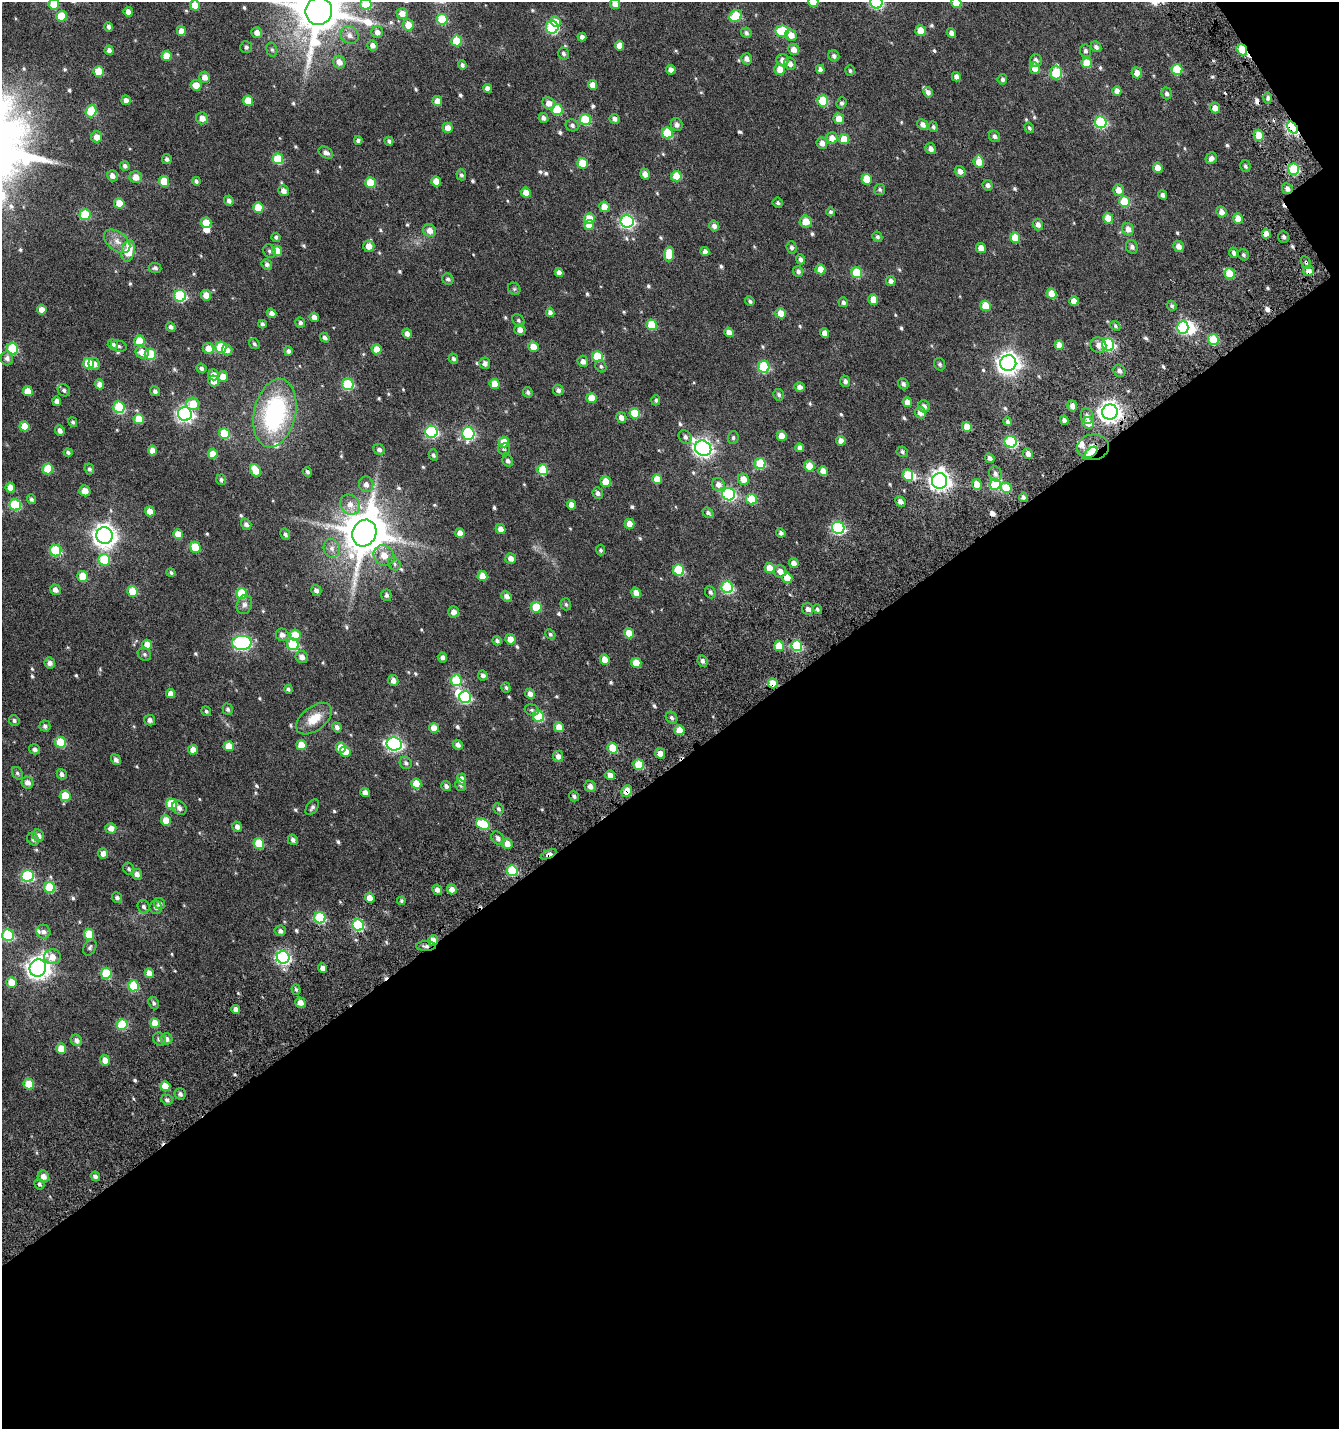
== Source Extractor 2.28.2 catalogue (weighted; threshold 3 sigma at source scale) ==
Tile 4 of 2 x 2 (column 2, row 2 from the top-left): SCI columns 1590-2926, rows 174-1600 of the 3185 x 3217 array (HDU 1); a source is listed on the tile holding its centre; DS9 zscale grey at full resolution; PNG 1341 x 1431 px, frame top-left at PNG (2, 2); each listed source drawn as its Kron ellipse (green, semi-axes under 4 px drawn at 4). Shown black and unused: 47% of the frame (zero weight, under 4 of 7 exposures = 17% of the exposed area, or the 3 px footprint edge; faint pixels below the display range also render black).
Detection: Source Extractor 2.28.2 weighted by HDU 2 'WHT'; one run over the whole footprint, this tile lists its part. Background 0.03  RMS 0.0079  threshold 0.0324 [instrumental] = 3 sigma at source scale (4.09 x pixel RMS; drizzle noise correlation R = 1.36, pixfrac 0.8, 0.0396/0.0396 arcsec/px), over >= 5 px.
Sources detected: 633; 1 too faint to see at this stretch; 5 inside a brighter object's white glare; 7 cosmic-ray / hot-pixel residue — neither listed nor drawn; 3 inside a brighter listed object's ellipse — not listed separately; of the other 617, all 500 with FLUX_AUTO >= 1.17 (the completeness limit of this list) listed and drawn (117 fainter detections not listed), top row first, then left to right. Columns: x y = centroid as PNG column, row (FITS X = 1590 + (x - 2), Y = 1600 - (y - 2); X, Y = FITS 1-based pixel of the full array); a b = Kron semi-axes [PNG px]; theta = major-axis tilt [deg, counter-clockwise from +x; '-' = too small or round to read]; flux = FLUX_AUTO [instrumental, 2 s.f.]
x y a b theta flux
813 2 5 5 - 13
876 2 6 6 - 79
956 3 5 5 - 13
54 4 5 5 - 20
366 4 5 5 - 28
615 4 5 5 - 5
195 5 5 5 - 11
319 11 14 13 - 3200
128 12 5 4 - 4.4
402 13 5 5 - 6.1
61 16 5 5 - 20
736 16 7 5 35 28
442 19 5 5 - 33
555 22 5 5 - 4.8
408 25 5 5 - 9.5
109 27 5 4 - 2
552 27 6 6 - 66
181 31 5 4 - 5.7
782 31 7 5 5 30
920 31 5 5 - 10
377 32 6 6 - 3.2
257 33 5 5 - 4.2
746 33 5 5 - 1.7
951 33 5 4 - 2.9
349 35 9 8 - 3.8
791 35 6 5 - 5.5
582 37 4 4 - 2.8
456 41 5 5 - 24
372 45 5 5 - 3
620 46 5 4 - 6.3
246 47 6 6 - 1.7
1096 47 6 4 -46 2.1
109 50 5 4 - 2.7
272 50 7 5 -73 1.3
794 50 5 5 - 5.6
1242 50 6 5 - 31
1085 51 6 5 - 1.9
563 54 6 5 - 1.8
166 56 5 5 - 9.6
834 56 6 5 - 1.9
747 59 5 5 - 3.5
782 60 6 6 - 3.8
1036 61 6 6 - 3.3
339 62 6 6 - 5
1087 63 5 5 - 17
790 64 6 6 - 3.4
462 65 4 4 - 1.7
1035 68 5 5 - 7.7
780 69 5 5 - 7.1
820 69 4 4 - 2.7
1177 69 5 5 - 28
671 70 5 4 - 3.8
99 71 5 5 - 15
850 71 5 4 - 1.2
1056 73 7 5 -89 33
1137 73 5 5 - 5.2
205 77 5 5 - 4.6
956 77 5 4 - 3.3
1002 79 5 4 - 1.9
196 85 5 5 - 7.1
593 85 5 4 - 5.9
487 88 4 4 - 3.8
1117 91 5 4 - 4.4
928 92 5 4 - 2.5
1166 93 6 5 - 2
1268 98 5 4 - 1.9
126 100 5 4 - 3.4
248 101 5 5 - 12
437 101 5 5 - 6.5
823 101 5 5 - 32
549 103 7 5 -33 5.9
842 103 6 5 - 1.6
1215 108 5 5 - 5.3
557 110 5 5 - 26
91 111 6 5 - 25
202 118 6 5 - 5.4
543 118 5 4 - 2.5
614 119 5 5 - 2.7
839 119 5 5 - 6.4
585 120 5 5 - 33
1101 122 6 6 - 64
677 124 7 5 -60 2.7
923 124 6 5 - 3.2
572 125 6 6 - 2
933 127 5 4 - 1.4
448 128 5 5 - 5.1
1029 128 5 4 - 1.3
1293 128 7 4 -52 110
667 133 5 5 - 35
1259 135 5 5 - 12
994 136 6 5 - 2.1
97 137 5 5 - 5.5
832 138 5 5 - 5.7
844 139 5 5 - 11
358 140 4 4 - 1.8
389 141 4 4 - 1.6
822 143 6 5 - 4.4
931 149 5 5 - 2.8
326 153 8 5 -30 2.6
1211 158 6 5 - 2.7
167 159 5 5 - 2
278 159 5 5 - 30
979 162 6 5 - 8.7
582 163 5 5 - 16
125 166 5 4 - 2
1245 166 6 5 - 1.4
1158 168 5 4 - 6.2
1294 169 5 5 - 47
960 171 6 5 - 3.5
645 174 5 4 - 3.6
461 175 5 5 - 1.7
112 176 6 5 - 3.2
676 176 5 5 - 15
136 177 6 6 - 5.9
867 179 5 5 - 15
164 181 5 5 - 14
196 181 4 4 - 1.7
436 181 5 5 - 9.2
370 183 5 5 - 20
988 185 5 5 - 1.9
880 189 5 5 - 1.4
1287 189 5 5 - 2.6
1118 190 6 5 - 5.7
283 191 5 5 - 3.8
526 193 5 4 - 7.1
1163 195 5 4 - 2.2
229 201 5 4 - 2.5
1124 201 5 5 - 24
119 203 5 5 - 12
778 203 5 5 - 1.5
604 207 5 5 - 8.9
258 208 5 5 - 15
830 212 4 4 - 1.4
1221 212 5 5 - 4
85 215 5 5 - 33
1108 218 5 5 - 10
589 219 5 5 - 12
1238 219 5 5 - 7.8
627 221 6 6 - 120
806 222 6 6 - 7.5
206 223 5 5 - 14
589 225 5 5 - 9.1
1038 225 6 5 - 3.1
714 226 5 5 - 2.9
1128 229 6 5 - 4.1
430 231 6 6 - 5.1
1266 234 5 4 - 5.3
276 237 4 4 - 1.4
877 237 5 4 - 1.4
1284 237 6 5 - 1.7
1015 238 5 5 - 13
117 241 15 9 -38 5.7
369 246 5 5 - 6.7
1178 246 5 5 - 4
792 247 6 5 - 1.8
1132 247 7 6 - 2.1
981 248 5 4 - 6.2
128 251 11 6 78 17
269 251 7 6 - 1.6
277 251 5 5 - 12
705 251 4 4 - 3.4
1234 253 5 4 - 2
669 254 7 5 86 15
1244 255 6 5 - 1.4
800 259 5 4 - 1.8
1306 262 7 4 -62 1.5
267 264 6 5 - 2
155 268 6 5 - 1.5
820 269 5 5 - 9.3
798 271 5 5 - 2.1
1309 271 5 5 - 5.2
559 272 4 4 - 3.3
856 273 5 5 - 29
1229 274 5 5 - 16
448 279 6 5 - 1.6
891 281 5 5 - 2.9
514 289 6 5 - 1.2
1051 294 5 5 - 10
206 295 5 5 - 6.6
180 296 6 6 - 69
873 299 5 5 - 8.4
750 301 5 4 - 1.5
1074 301 5 4 - 6.4
843 302 5 5 - 1.9
985 306 5 5 - 12
1172 306 5 4 - 1.2
42 310 5 4 - 5.7
550 312 5 4 - 2.6
271 313 5 4 - 2.8
781 313 5 5 - 8.5
314 317 5 4 - 3.8
518 320 7 5 -47 1.4
300 323 5 5 - 2
262 324 4 4 - 1.9
652 325 5 5 - 25
1115 326 5 4 - 1.2
171 327 5 4 - 2
1183 327 6 5 - 61
520 330 5 5 - 4.4
729 332 5 4 - 4.4
825 333 5 4 - 4.7
407 334 5 4 - 3.5
325 338 5 4 - 2
1213 339 5 5 - 26
139 341 5 5 - 17
113 344 5 5 - 2.3
254 344 6 5 - 1.3
1108 344 6 6 - 83
1059 345 5 4 - 5.9
1098 345 8 7 - 3.6
119 346 8 5 -12 1.5
221 347 5 5 - 37
533 347 5 5 - 7.8
208 348 5 5 - 6.8
13 349 6 5 - 40
377 349 5 5 - 8.1
227 350 5 5 - 3.6
288 351 5 4 - 1.8
142 352 7 6 - 6.5
150 354 5 5 - 30
597 356 5 5 - 25
7 358 7 6 - 2.5
453 359 5 4 - 1.9
583 361 5 5 - 3.2
89 363 5 5 - 23
485 363 6 5 - 2.8
1008 363 8 8 - 440
94 364 6 5 - 3.7
940 364 6 5 - 1.2
601 366 6 5 - 1.3
764 367 6 5 - 54
201 368 5 4 - 1.9
1119 371 7 5 -55 2.3
213 375 6 5 - 5.2
223 377 5 5 - 7.1
214 381 5 5 - 5.9
845 381 5 5 - 2.4
99 384 5 4 - 4.2
348 384 6 5 - 45
495 384 5 5 - 10
903 384 6 5 - 2.1
800 387 5 5 - 3.5
64 390 6 5 - 1.8
558 390 5 5 - 2.3
28 391 5 5 - 9.3
155 391 5 4 - 1.9
528 392 5 4 - 1.7
779 395 6 5 - 1.6
591 398 5 5 - 8.7
656 400 5 4 - 1.3
57 401 5 4 - 3.1
907 402 5 4 - 6.7
193 404 6 6 - 12
924 406 6 5 - 2.7
1072 406 5 5 - 3.8
119 407 6 5 - 49
920 412 6 5 - 5.7
1110 412 8 7 - 410
275 413 35 21 77 90
635 413 5 5 - 20
185 414 7 6 - 200
1087 416 8 6 -71 2.9
621 418 6 5 - 3.4
139 419 5 5 - 14
1064 420 5 4 - 2.7
73 422 5 4 - 1.2
1008 422 4 4 - 1.6
1088 423 6 5 - 6.3
24 426 5 5 - 9.4
967 427 5 5 - 11
60 430 5 4 - 2.6
432 432 6 6 - 88
224 433 5 5 - 28
468 433 6 6 - 79
782 436 5 5 - 7.6
685 437 7 6 - 2.1
733 438 6 5 - 1.5
841 441 5 4 - 3.7
504 442 5 5 - 14
1011 442 6 6 - 62
1093 447 16 12 6 39
703 448 8 7 - 250
800 448 4 4 - 3.8
504 449 6 5 - 1.5
152 450 5 4 - 5.2
379 450 6 5 - 2.2
68 452 4 4 - 1.4
902 452 5 5 - 1.4
1091 452 7 3 39 44
213 454 5 5 - 8.4
1028 454 5 4 - 2.9
433 455 5 4 - 1.4
990 458 5 4 - 2.5
508 461 6 5 - 2
760 463 5 5 - 30
809 466 5 5 - 13
48 469 5 5 - 20
89 469 5 4 - 1.6
255 470 7 5 -58 14
543 470 5 5 - 26
823 471 5 4 - 5.6
307 472 5 4 - 1.6
995 474 8 6 -73 2.7
908 475 6 5 - 18
657 479 5 4 - 8.8
743 479 6 5 - 7.1
221 480 5 5 - 1.7
940 481 8 7 - 370
606 482 5 5 - 12
366 484 8 7 - 3.1
977 484 5 5 - 8.6
995 484 5 5 - 35
718 485 6 6 - 4
10 488 5 5 - 7.2
1006 488 5 5 - 19
85 491 6 5 - 6.2
598 493 6 5 - 2.3
729 494 6 6 - 95
1023 497 4 4 - 1.6
31 499 5 4 - 1.5
751 499 5 5 - 23
900 501 5 4 - 3
15 505 6 5 - 48
350 505 11 9 -48 5.9
571 505 5 4 - 5
150 511 5 5 - 6.1
708 513 6 4 -38 2
246 524 6 5 - 2.2
629 524 5 4 - 7.9
838 528 6 6 - 93
501 529 5 4 - 4.5
364 533 14 11 62 2900
460 533 5 4 - 5.6
781 533 5 4 - 1.8
178 534 5 4 - 7.7
285 534 6 4 -63 1.5
104 535 8 8 - 500
195 547 5 5 - 21
332 548 9 8 - 3.5
600 550 5 4 - 1.4
56 551 6 5 - 44
384 555 11 9 -42 7.9
511 559 5 5 - 4.2
104 560 6 5 - 30
794 563 5 5 - 4.1
394 564 7 6 - 1.6
770 568 5 5 - 9.2
679 570 6 5 - 39
780 571 6 6 - 4.2
171 573 5 4 - 1.2
83 576 5 5 - 13
482 576 5 5 - 9
787 578 5 5 - 12
727 587 6 5 - 60
55 590 5 5 - 3.7
316 590 5 5 - 2.3
133 591 5 5 - 17
710 592 6 5 - 1.6
242 593 5 5 - 27
636 593 5 5 - 5.3
386 595 6 5 - 1.5
506 596 5 5 - 3.5
566 604 6 5 - 1.2
244 605 10 7 71 2.8
536 607 5 5 - 23
808 609 6 5 - 2.8
817 609 5 4 - 1.3
453 612 5 5 - 4.2
629 633 5 5 - 9.8
550 634 5 4 - 1.3
282 635 6 6 - 3.3
295 635 5 5 - 15
510 639 5 5 - 7.1
497 641 5 4 - 1.6
242 643 10 7 1 150
293 644 6 5 - 45
147 645 5 5 - 7.6
779 646 5 5 - 12
797 646 5 5 - 47
144 654 7 6 - 1.6
302 657 6 5 - 3.6
442 657 5 4 - 2.3
605 660 5 5 - 7
702 661 6 5 - 2.1
50 663 6 5 - 3
636 663 5 5 - 11
483 675 5 5 - 2.2
456 680 6 5 - 39
393 681 5 5 - 3.9
773 683 5 5 - 13
506 687 5 4 - 1.2
288 689 4 3 - 1.3
171 694 5 4 - 4.5
530 694 5 4 - 3.5
465 697 6 6 - 66
228 709 6 5 - 1.6
532 710 7 5 -15 1.4
206 711 5 4 - 1.3
538 717 5 5 - 39
672 718 6 5 - 1.8
314 719 21 12 38 12
14 720 5 5 - 1.5
150 720 5 5 - 2.7
45 726 5 5 - 1.9
337 727 5 4 - 2.3
559 727 5 5 - 6.9
434 728 5 5 - 6.6
680 730 5 5 - 11
61 742 5 5 - 29
394 744 8 6 -10 150
301 745 5 5 - 12
458 745 5 4 - 2.6
229 746 5 5 - 11
341 748 5 5 - 9.1
613 748 5 5 - 22
35 749 5 5 - 2.4
193 750 5 5 - 5.9
345 751 5 5 - 8.5
660 753 5 5 - 5
558 756 5 5 - 3.8
116 760 6 4 -58 2.3
406 763 6 5 - 1.8
639 765 5 5 - 18
17 773 6 5 - 1.5
62 774 5 4 - 2.1
610 775 5 4 - 5
462 779 5 4 - 4.2
27 783 6 5 - 3.8
416 784 5 5 - 13
460 785 6 5 - 1.3
446 786 5 4 - 2.4
590 786 6 5 - 4
627 791 6 5 - 9.1
365 792 5 4 - 3.9
65 796 5 5 - 18
574 796 5 5 - 1.9
171 804 5 5 - 26
312 807 9 5 56 1.7
179 808 8 6 -45 2.6
499 809 6 5 - 1.4
166 820 5 5 - 8
483 824 7 5 -19 34
237 827 5 5 - 3.1
111 828 5 5 - 4.9
38 836 6 5 - 3.4
498 838 7 5 -52 2.5
33 839 6 5 - 1.8
293 840 5 5 - 2.2
259 843 5 5 - 23
507 844 5 5 - 5.6
103 854 5 5 - 5.2
549 854 8 4 25 8.5
129 869 6 5 - 1.3
512 871 5 5 - 46
137 874 5 5 - 3.1
28 876 6 6 - 77
50 888 5 5 - 35
452 889 5 5 - 4
437 890 5 5 - 3.2
117 897 5 5 - 1.9
370 898 5 4 - 6.6
401 901 4 4 - 1.3
160 904 6 5 - 2.7
144 907 7 6 - 1.8
156 907 6 6 - 2
320 918 6 5 - 51
358 925 6 5 - 63
280 931 5 5 - 2.5
43 932 7 6 - 2.6
89 934 5 5 - 19
8 935 6 5 - 55
433 940 5 4 - 9.3
426 946 10 5 0 2.6
90 947 8 6 64 1.7
52 957 8 7 - 6.3
283 957 6 6 - 120
38 968 9 8 - 480
323 968 4 4 - 3.7
106 973 5 5 - 29
149 973 5 4 - 4.9
11 982 5 5 - 10
133 986 5 5 - 34
296 989 5 4 - 1.2
154 1003 6 5 - 1.5
300 1003 5 5 - 5.1
236 1009 4 4 - 3.4
155 1023 5 5 - 9
122 1025 5 5 - 37
159 1039 7 6 - 2.5
167 1039 6 5 - 3.1
76 1040 6 5 - 2.8
61 1048 5 5 - 11
105 1060 5 5 - 5.3
29 1084 5 5 - 20
165 1086 5 5 - 11
180 1094 6 5 - 2
167 1100 6 5 - 1.7
95 1176 5 4 - 2.4
43 1177 6 5 - 4.3
39 1184 5 4 - 1.4
Overlapping masked pixels (flux is a lower limit): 15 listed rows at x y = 1242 50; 1293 128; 1287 189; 1266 234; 1306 262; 1309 271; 1110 412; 1093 447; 1091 452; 773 683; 627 791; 549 854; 433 940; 426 946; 283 957
Isophote crosses this tile's border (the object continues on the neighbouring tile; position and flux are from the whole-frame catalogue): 7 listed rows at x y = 813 2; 876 2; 956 3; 54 4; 366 4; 615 4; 319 11